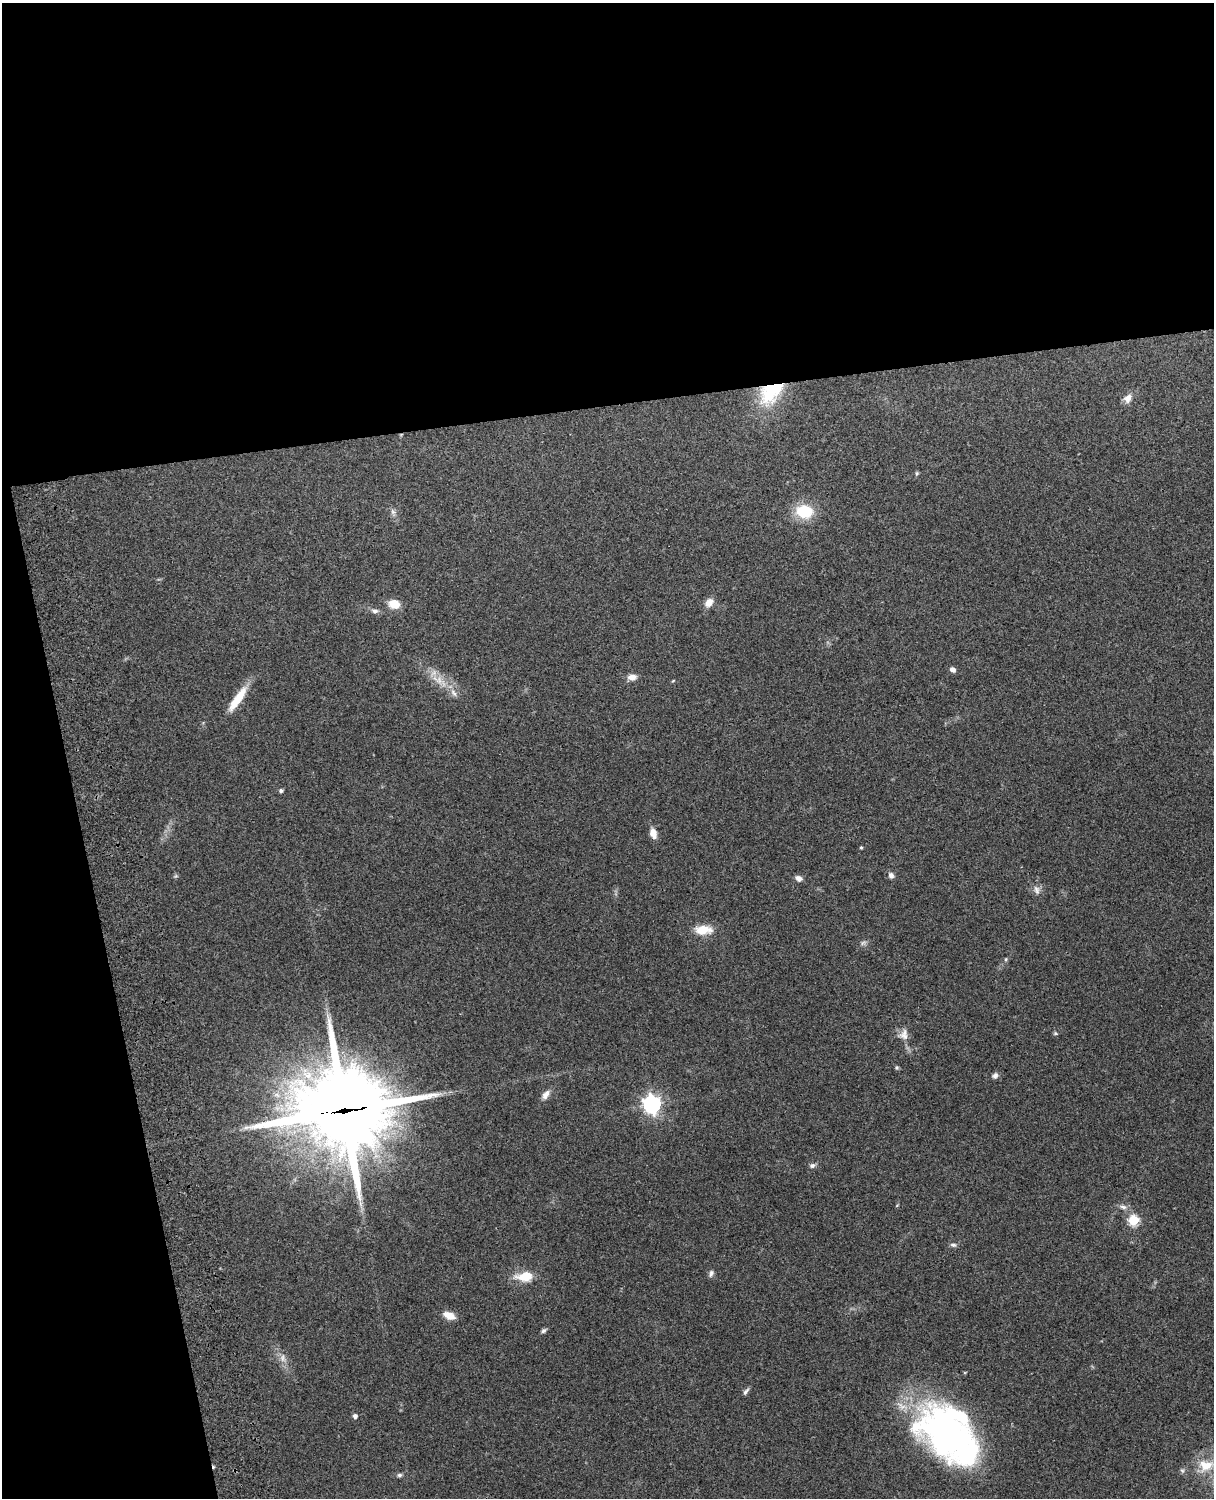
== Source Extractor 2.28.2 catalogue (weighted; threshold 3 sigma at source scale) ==
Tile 1 of 4 x 3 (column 1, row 1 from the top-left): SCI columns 119-1330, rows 3156-4651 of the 5089 x 4927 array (HDU 1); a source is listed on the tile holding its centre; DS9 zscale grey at full resolution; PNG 1216 x 1500 px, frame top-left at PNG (2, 3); no overlay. Shown black and unused: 33% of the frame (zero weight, under 3 of 4 exposures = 6% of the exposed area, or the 3 px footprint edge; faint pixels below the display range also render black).
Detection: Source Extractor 2.28.2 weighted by HDU 2 'WHT'; one run over the whole footprint, this tile lists its part. Background 0.271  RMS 0.0089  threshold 0.0401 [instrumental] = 3 sigma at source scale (4.5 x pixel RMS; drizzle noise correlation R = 1.50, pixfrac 1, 0.05/0.05 arcsec/px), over >= 5 px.
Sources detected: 47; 1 inside a brighter object's white glare — not listed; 2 inside a brighter listed object's ellipse — not listed separately; the other 44 listed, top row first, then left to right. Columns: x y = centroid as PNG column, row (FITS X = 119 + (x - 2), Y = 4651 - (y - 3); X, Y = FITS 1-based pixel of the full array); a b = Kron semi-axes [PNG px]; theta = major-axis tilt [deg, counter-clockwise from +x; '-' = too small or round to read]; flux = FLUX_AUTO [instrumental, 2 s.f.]
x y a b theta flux
771 392 35 22 46 51
1128 398 12 9 54 6.4
917 473 5 4 - 1.2
804 511 18 13 -10 34
393 512 9 6 -73 3
709 602 9 7 47 8.6
394 604 12 10 -11 12
375 611 9 7 -9 3.2
953 670 7 6 - 3.4
632 677 11 7 3 5.9
439 680 27 11 -35 17
673 681 5 3 - 0.76
238 699 36 9 56 21
281 791 5 4 - 2.2
653 833 13 8 -75 7
861 847 4 3 - 1.2
891 875 9 7 -63 3.3
176 876 6 4 34 1.2
799 878 8 6 -24 4.1
1037 890 13 8 -74 4.7
703 930 23 11 1 16
863 943 9 5 30 2.4
1006 959 5 5 - 1.2
1055 1033 6 5 - 1.3
903 1035 15 13 53 7.4
897 1067 5 5 - 1.4
995 1076 8 6 47 2.9
546 1095 14 7 54 5.5
652 1104 7 7 - 380
344 1110 35 29 3 10000
812 1165 8 6 15 2.6
1123 1207 11 5 -16 3.5
1133 1220 5 5 - 61
953 1245 9 5 -7 2.2
711 1273 10 6 72 2.6
525 1276 20 11 4 20
449 1315 15 8 -23 8.9
544 1330 7 5 39 2
282 1358 11 8 -72 5.5
746 1391 10 5 51 2.4
355 1416 5 4 - 3.2
949 1437 74 41 -33 320
1206 1465 22 16 1 23
399 1475 7 5 1 2.1
Overlapping masked pixels (flux is a lower limit): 2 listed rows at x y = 771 392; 344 1110